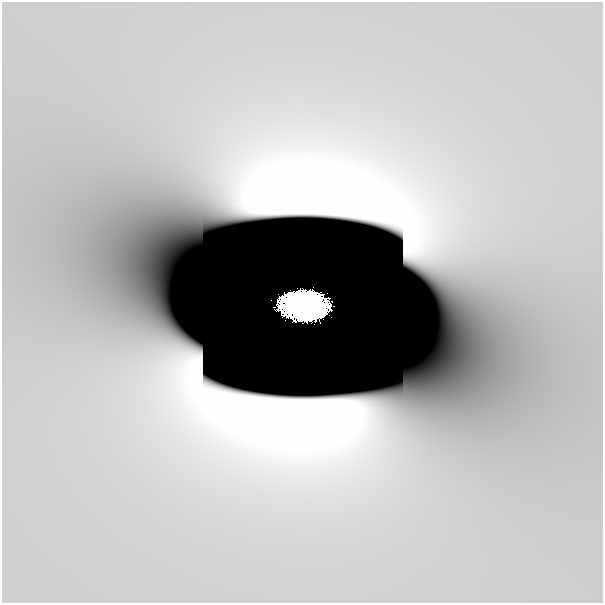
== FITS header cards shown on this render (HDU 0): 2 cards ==
NAXIS1  =                  601
NAXIS2  =                  601

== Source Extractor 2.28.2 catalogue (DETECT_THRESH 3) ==
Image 601 x 601 px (HDU 0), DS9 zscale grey, 1 PNG px = 1 image px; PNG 605 x 605 px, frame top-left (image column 1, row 601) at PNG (2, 2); no overlay
Background 5.08e-11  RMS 5.2e-11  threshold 1.55e-10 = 3 sigma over >= 5 px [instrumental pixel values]
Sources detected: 6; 5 with non-positive FLUX_AUTO (blend fragments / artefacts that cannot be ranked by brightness) are not listed; the other 1 listed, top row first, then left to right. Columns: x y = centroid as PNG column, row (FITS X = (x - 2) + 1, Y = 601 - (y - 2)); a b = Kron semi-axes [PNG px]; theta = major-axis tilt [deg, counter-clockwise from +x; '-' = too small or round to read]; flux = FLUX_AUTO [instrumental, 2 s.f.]
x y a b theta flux
304 306 30 20 -8 19
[5 non-positive-flux detections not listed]